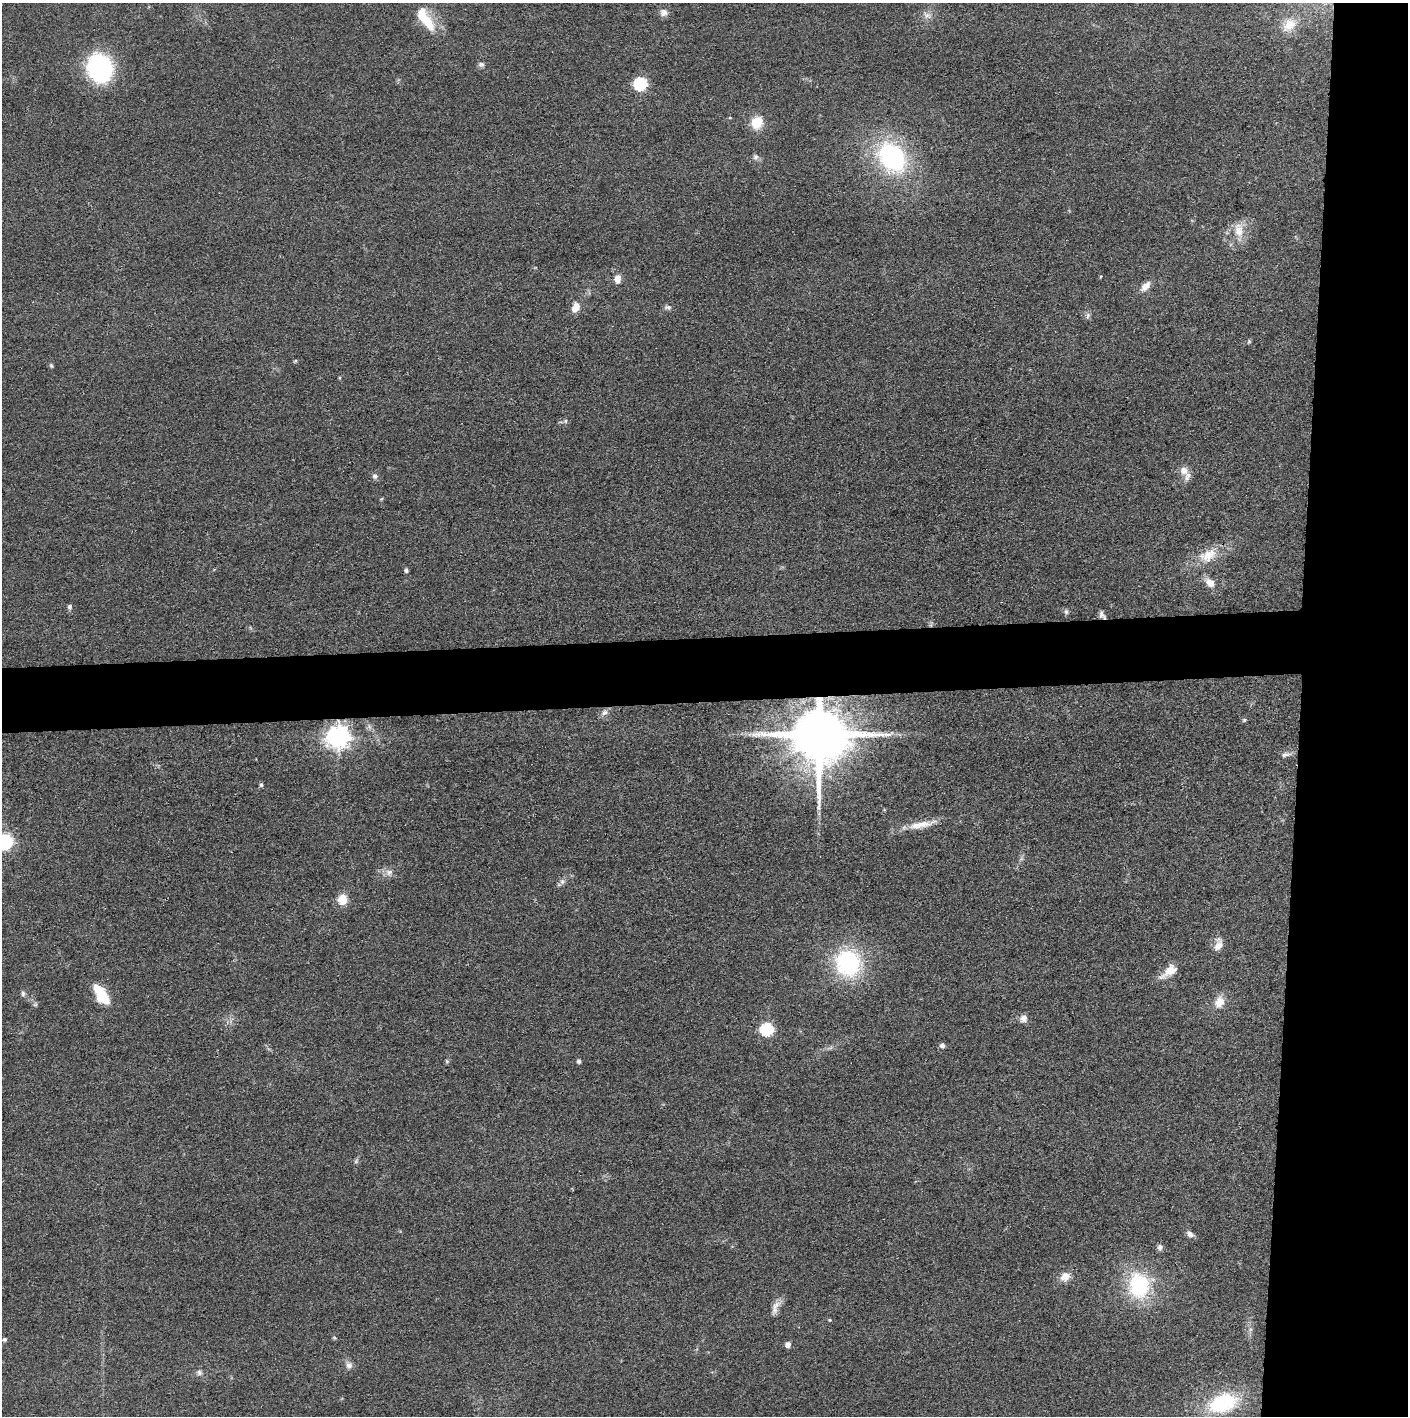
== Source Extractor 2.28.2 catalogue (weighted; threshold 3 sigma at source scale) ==
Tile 6 of 3 x 3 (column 3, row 2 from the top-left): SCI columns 2817-4222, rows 1421-2834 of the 4228 x 4255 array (HDU 1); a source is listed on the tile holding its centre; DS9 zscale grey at full resolution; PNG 1410 x 1418 px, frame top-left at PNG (2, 3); no overlay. Shown black and unused: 12% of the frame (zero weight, under 3 of 4 exposures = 1% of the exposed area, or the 3 px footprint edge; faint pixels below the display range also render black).
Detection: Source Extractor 2.28.2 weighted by HDU 2 'WHT'; one run over the whole footprint, this tile lists its part. Background 0.0512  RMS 0.0064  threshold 0.0289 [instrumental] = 3 sigma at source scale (4.5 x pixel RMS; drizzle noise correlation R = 1.50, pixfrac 1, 0.05/0.05 arcsec/px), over >= 5 px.
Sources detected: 64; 1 too faint to see at this stretch — not listed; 1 inside a brighter listed object's ellipse — not listed separately; the other 62 listed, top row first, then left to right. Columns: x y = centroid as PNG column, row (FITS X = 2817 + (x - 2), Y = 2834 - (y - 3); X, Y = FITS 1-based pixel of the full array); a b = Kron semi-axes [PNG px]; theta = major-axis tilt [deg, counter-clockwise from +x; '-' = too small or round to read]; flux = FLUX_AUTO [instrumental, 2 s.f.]
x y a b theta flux
664 12 11 10 - 3.3
927 15 12 8 -25 3.6
426 19 33 11 -56 21
1289 25 20 14 47 11
481 64 8 6 14 1.8
99 68 20 17 -71 130
640 84 6 6 - 83
757 122 12 10 74 15
756 157 7 7 - 2
892 157 36 27 -55 88
1239 230 21 12 -85 10
617 279 9 7 85 4.9
1145 286 14 7 46 5.4
668 307 11 5 0 1.9
575 308 10 7 65 7.3
1088 315 9 5 83 1.8
1249 341 6 5 - 0.86
51 366 6 4 -69 0.94
565 421 6 4 47 1.1
1184 470 11 10 - 4.8
375 476 7 7 - 2
1208 555 26 16 25 15
406 570 4 4 - 1.4
1210 583 10 8 -39 6.6
70 607 6 6 - 1.5
1066 612 7 5 76 1.5
1102 615 10 6 -55 2.5
604 712 11 8 32 3.1
1244 720 6 5 - 1
819 735 15 15 - 6300
338 737 8 8 - 510
1286 754 14 6 9 2.8
261 785 6 5 - 1.1
921 825 41 8 11 12
4 842 7 7 - 170
389 872 10 8 15 3.4
562 881 7 6 - 1.9
342 900 11 9 78 9.9
1218 945 18 10 77 5.9
848 963 34 32 -61 60
1169 971 24 11 37 9
23 993 8 6 -89 1.5
101 994 23 10 -57 24
1219 1002 16 12 65 7.7
35 1004 6 5 - 1.2
1023 1018 10 10 - 3.4
767 1029 6 6 - 81
942 1046 5 5 - 2.6
447 1061 6 5 - 0.95
579 1061 5 4 - 1.7
1190 1234 11 6 -39 2.7
1160 1247 7 6 - 2
1065 1277 14 11 39 6.1
1139 1285 34 27 -84 47
775 1305 18 8 36 4.7
830 1320 4 4 - 0.66
334 1338 5 4 - 0.79
4 1340 5 4 - 1.1
788 1345 5 5 - 3.8
349 1365 9 8 - 3.1
199 1372 7 7 - 2
1223 1403 35 21 19 46
Overlapping masked pixels (flux is a lower limit): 3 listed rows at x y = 1102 615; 819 735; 338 737
Isophote crosses this tile's border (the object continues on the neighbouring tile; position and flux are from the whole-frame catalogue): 1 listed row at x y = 4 842